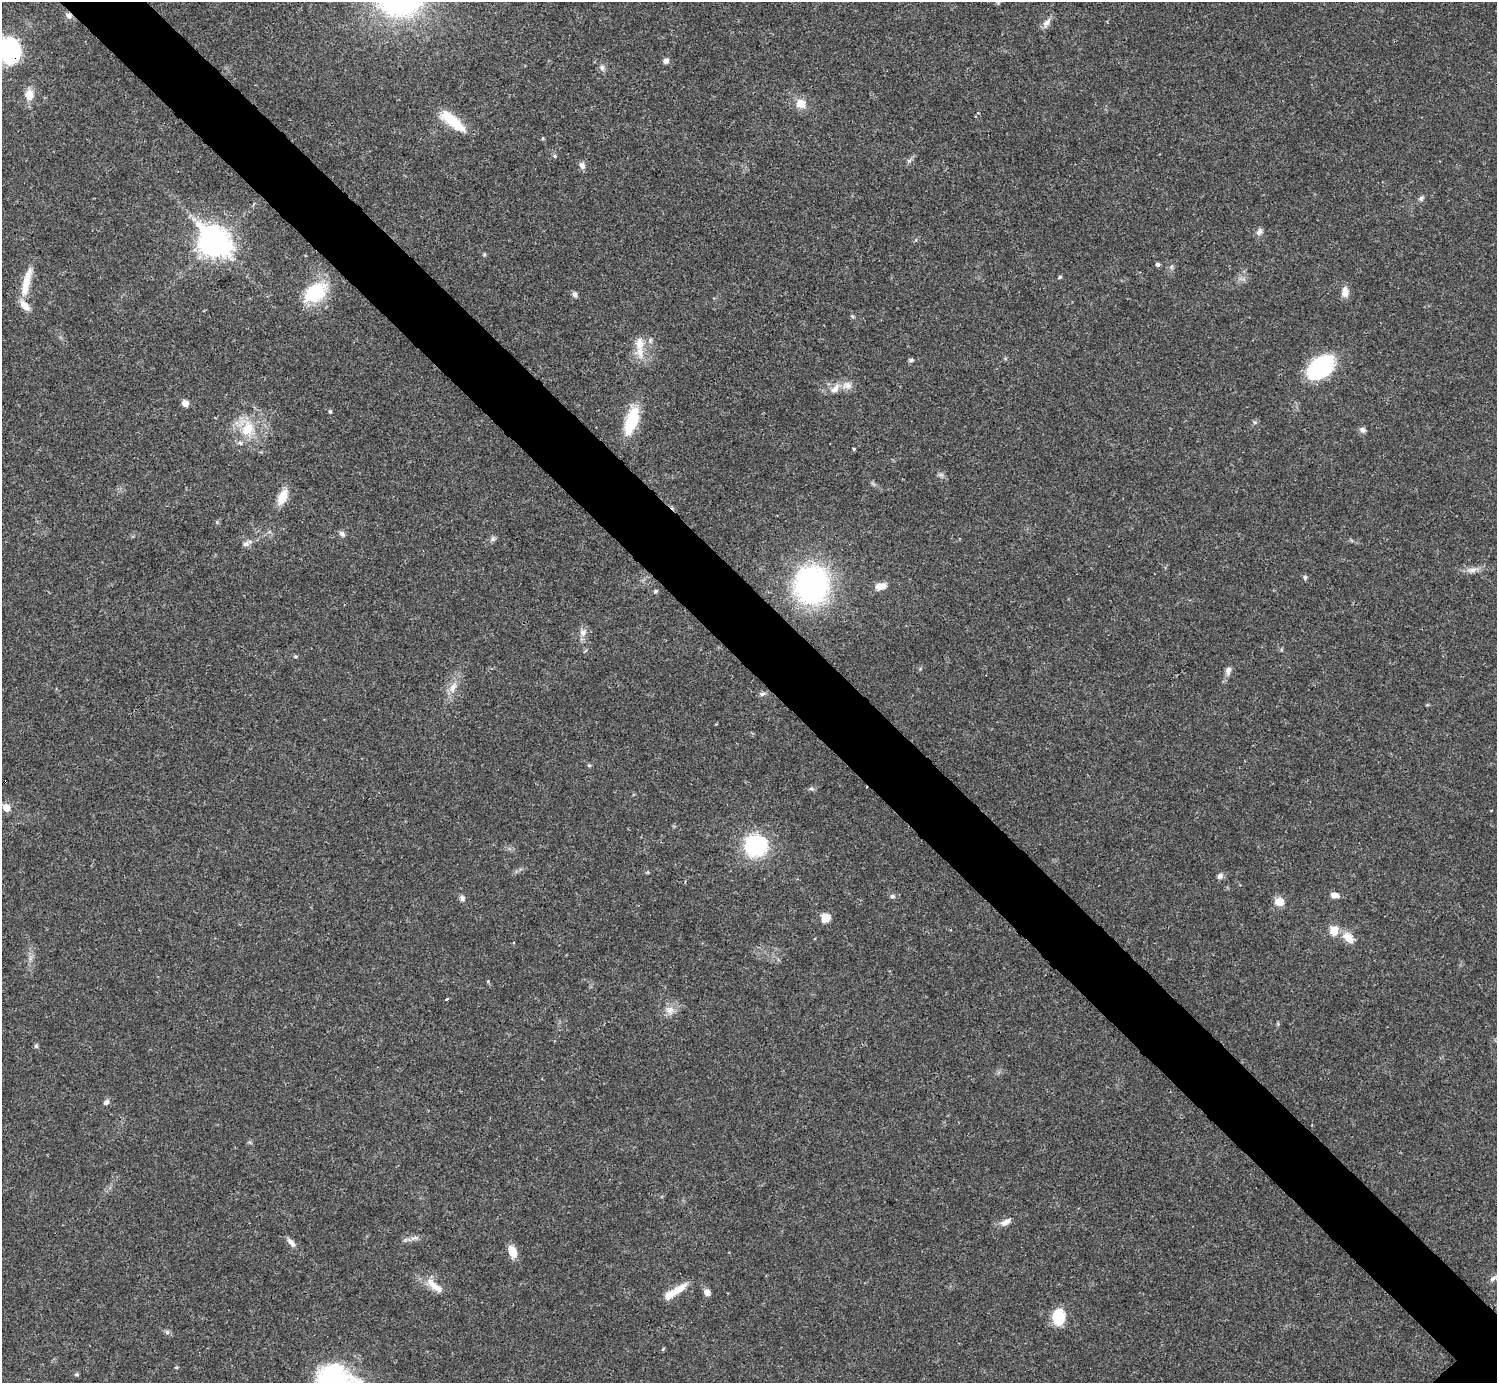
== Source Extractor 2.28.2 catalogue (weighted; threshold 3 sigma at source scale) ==
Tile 11 of 4 x 4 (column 3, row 3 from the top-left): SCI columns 2990-4484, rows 1539-2919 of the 5981 x 5980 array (HDU 1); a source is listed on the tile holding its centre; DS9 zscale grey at full resolution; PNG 1499 x 1385 px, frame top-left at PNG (2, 2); no overlay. Shown black and unused: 6% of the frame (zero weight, under 3 of 4 exposures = <1% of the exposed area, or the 3 px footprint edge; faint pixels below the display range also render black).
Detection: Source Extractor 2.28.2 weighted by HDU 2 'WHT'; one run over the whole footprint, this tile lists its part. Background 0.0207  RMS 0.0022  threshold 0.01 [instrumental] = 3 sigma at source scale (4.5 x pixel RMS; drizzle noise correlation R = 1.50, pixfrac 1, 0.05/0.05 arcsec/px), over >= 5 px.
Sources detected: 79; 3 inside a brighter listed object's ellipse — not listed separately; the other 76 listed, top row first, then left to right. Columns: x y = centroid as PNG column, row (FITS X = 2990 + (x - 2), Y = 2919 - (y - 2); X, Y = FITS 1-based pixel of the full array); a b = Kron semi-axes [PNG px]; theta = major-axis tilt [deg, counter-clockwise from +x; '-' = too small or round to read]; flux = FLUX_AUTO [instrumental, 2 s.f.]
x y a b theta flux
69 15 8 7 - 0.95
1046 23 12 7 46 1.3
10 51 17 14 -72 36
666 61 7 6 - 0.85
602 68 8 6 -89 0.72
29 95 14 10 85 2.4
800 103 12 11 - 2.5
453 121 35 11 -39 7.2
555 156 6 3 -70 0.28
909 161 6 5 - 0.47
582 165 10 6 -58 0.95
1421 198 8 6 30 0.56
1259 232 9 7 62 0.92
214 242 12 9 -43 280
484 254 6 4 60 0.27
1157 264 5 5 - 0.46
1060 277 5 4 - 0.3
26 282 40 9 78 4.4
1345 292 13 8 87 1.7
315 293 28 19 37 12
575 294 7 6 - 0.65
853 316 6 4 -46 0.29
639 344 22 12 82 3.6
911 360 5 4 - 0.56
1321 367 32 19 40 18
835 388 17 9 47 2
185 403 7 6 - 1.2
330 411 5 4 - 0.28
632 421 34 13 72 9.1
247 429 23 17 69 6.8
1363 430 8 6 -43 0.74
854 449 4 3 - 0.26
282 497 20 10 67 3.2
342 534 9 6 -47 0.7
493 539 8 6 70 0.54
246 543 13 6 29 0.96
1473 570 12 6 7 1.2
1305 577 7 5 -88 0.4
812 585 29 26 82 57
881 586 13 8 11 1.9
655 591 6 4 28 0.34
583 633 10 9 - 1.3
295 656 5 3 - 0.26
1228 670 11 7 79 0.95
453 687 15 8 60 2
762 694 9 5 6 0.54
589 765 6 4 -1 0.27
811 789 7 4 -1 0.41
6 808 6 6 - 2.6
756 846 18 16 18 25
1220 876 8 7 - 0.71
1334 895 10 6 -7 1.3
892 896 7 5 -12 0.49
462 898 8 7 - 0.64
1279 902 10 9 - 2.4
826 918 10 9 - 2.3
1334 930 12 11 - 2.5
1348 938 17 11 -49 2.6
447 999 4 2 - 0.32
670 1010 13 10 9 1.8
36 1046 6 5 - 0.4
107 1102 9 6 51 0.59
1006 1222 13 7 31 1.4
414 1238 12 5 15 0.9
291 1243 12 6 -50 1.1
513 1252 14 8 -71 2.9
1493 1278 9 6 39 0.67
434 1286 30 9 -38 3.2
678 1290 26 9 35 3.1
707 1292 7 6 - 1.3
1058 1317 18 13 87 5.8
167 1332 6 5 - 0.43
663 1349 6 3 57 0.24
176 1367 5 3 - 0.21
333 1369 38 16 10 9
76 1374 6 4 1 0.32
Overlapping masked pixels (flux is a lower limit): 2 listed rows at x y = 69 15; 10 51
Isophote crosses this tile's border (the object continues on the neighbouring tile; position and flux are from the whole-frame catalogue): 1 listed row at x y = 10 51